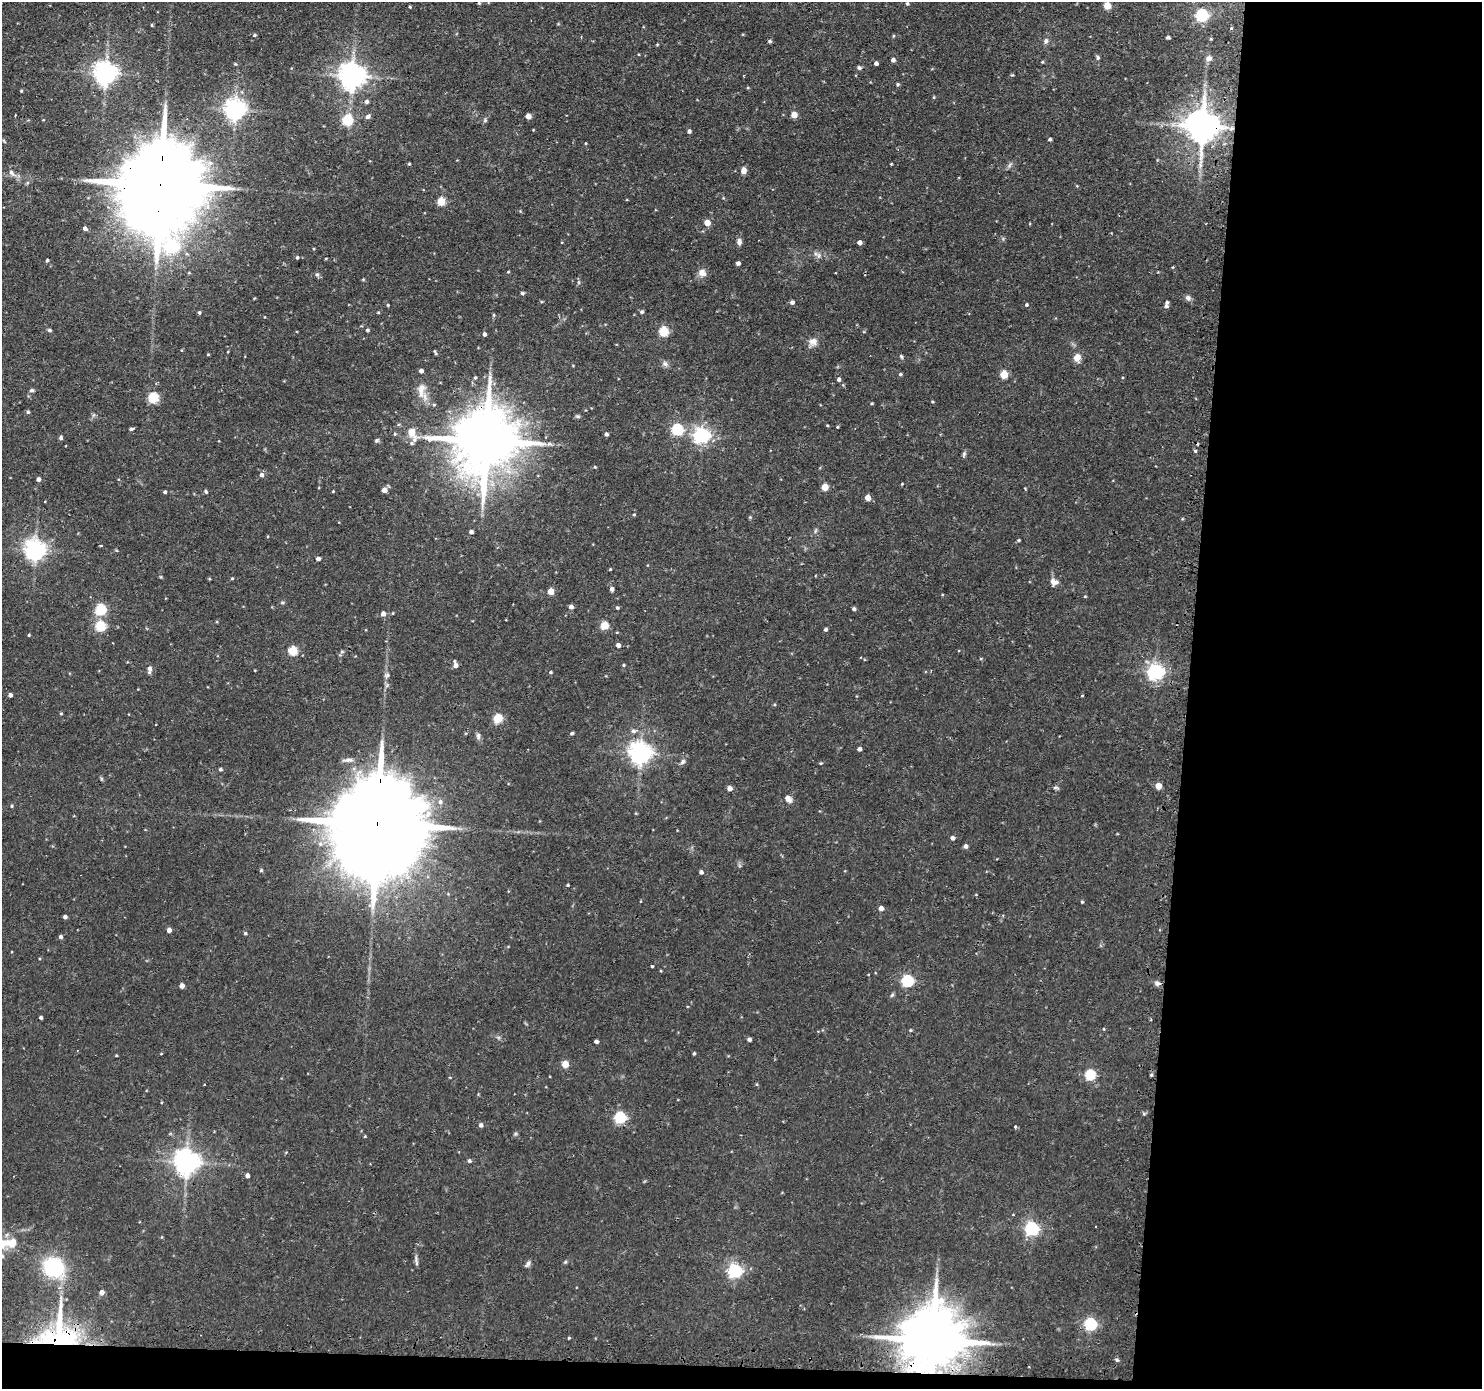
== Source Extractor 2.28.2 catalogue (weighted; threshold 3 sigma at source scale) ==
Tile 9 of 3 x 3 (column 3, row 3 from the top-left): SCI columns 2982-4461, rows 129-1515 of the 4481 x 4515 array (HDU 1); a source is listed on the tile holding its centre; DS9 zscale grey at full resolution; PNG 1484 x 1391 px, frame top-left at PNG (2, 2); no overlay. Shown black and unused: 21% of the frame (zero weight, under 2 of 3 exposures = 3% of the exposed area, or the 3 px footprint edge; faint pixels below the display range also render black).
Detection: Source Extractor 2.28.2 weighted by HDU 2 'WHT'; one run over the whole footprint, this tile lists its part. Background 0.0897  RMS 0.0071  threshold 0.032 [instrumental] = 3 sigma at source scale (4.5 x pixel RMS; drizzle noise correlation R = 1.50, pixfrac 1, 0.05/0.05 arcsec/px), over >= 5 px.
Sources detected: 208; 3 cosmic-ray / hot-pixel residue — not listed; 2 inside a brighter listed object's ellipse — not listed separately; the other 203 listed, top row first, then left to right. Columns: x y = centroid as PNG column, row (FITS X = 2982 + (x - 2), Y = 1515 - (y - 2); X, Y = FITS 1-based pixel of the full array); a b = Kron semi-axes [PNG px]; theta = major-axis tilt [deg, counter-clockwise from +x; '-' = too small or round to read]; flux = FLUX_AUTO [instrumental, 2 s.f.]
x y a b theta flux
479 3 4 4 - 0.78
907 4 4 3 - 1.1
1107 6 5 5 - 16
410 7 4 3 - 0.72
1202 15 6 5 - 100
152 25 4 4 - 0.7
254 35 4 4 - 1
893 36 5 3 - 0.68
1168 37 4 3 - 1
1211 39 4 3 - 0.62
770 41 5 4 - 1.2
1046 41 6 6 - 2.2
1098 58 5 5 - 1.3
1209 58 7 6 - 2.9
893 60 4 4 - 2.5
1042 62 4 4 - 0.65
876 63 4 4 - 2.1
235 64 4 4 - 0.71
859 68 5 5 - 1.4
105 73 7 7 - 590
352 76 8 8 - 840
898 84 4 4 - 1
21 91 3 3 - 0.71
934 97 5 3 - 0.67
366 102 5 5 - 1.8
235 110 7 7 - 470
794 115 4 4 - 8.9
368 116 7 5 37 1.9
528 116 4 4 - 5.9
347 120 5 5 - 51
485 120 6 4 48 1.1
1202 126 10 9 - 1600
689 131 4 4 - 2
1050 139 4 4 - 1.2
585 143 4 2 - 0.54
210 163 9 7 2 3.6
409 164 4 3 - 0.74
743 171 7 6 - 4
11 173 9 6 -52 3
160 184 40 19 84 15000
441 201 5 5 - 22
707 223 4 4 - 9.2
85 228 5 4 - 2.1
739 242 8 6 83 2.4
859 242 4 4 - 3.1
171 247 7 6 - 110
297 257 4 4 - 1.2
47 260 4 4 - 0.82
738 263 4 4 - 1.9
508 272 4 3 - 0.6
702 273 11 10 - 4.3
317 274 7 5 -62 1.4
522 293 4 3 - 1.2
1188 298 8 6 -45 2.2
792 302 4 4 - 2.1
388 305 3 3 - 0.73
1026 305 5 4 - 0.96
1166 306 5 5 - 1.7
199 312 5 4 - 1.1
641 312 5 4 - 1.4
494 315 6 4 89 0.76
49 330 5 4 - 1.3
367 330 5 4 - 1.1
663 331 5 5 - 40
484 334 4 4 - 2
813 342 11 10 - 4.5
435 352 7 3 -64 0.83
208 354 3 3 - 0.69
901 356 5 4 - 1.1
1077 357 8 7 - 6.2
665 364 8 6 -40 2.3
900 374 4 4 - 0.96
1004 374 5 5 - 24
839 379 5 4 - 1.9
31 390 6 4 1 1.2
421 390 25 9 87 8.2
153 397 5 5 - 51
872 403 3 3 - 0.75
28 412 5 4 - 1.1
578 416 6 5 - 1.1
827 425 4 3 - 0.66
837 427 3 3 - 0.64
132 429 5 3 - 1.8
677 429 5 5 - 70
412 432 8 5 -68 16
395 434 5 4 - 0.77
606 434 4 3 - 1.8
701 435 6 6 - 240
61 438 5 4 - 1.2
377 440 6 4 18 1
486 441 22 16 82 6200
411 443 6 5 - 1.2
1195 451 4 4 - 0.92
964 454 7 5 70 1.4
595 467 4 3 - 0.68
261 475 5 5 - 2.3
38 479 4 4 - 2.5
902 484 4 3 - 0.56
825 487 5 4 - 13
384 490 4 4 - 5.5
333 491 3 3 - 0.61
165 492 3 3 - 1.4
206 492 5 4 - 1.1
868 498 4 4 - 7.3
634 514 4 4 - 0.8
750 517 5 4 - 0.69
815 531 6 4 71 1.1
471 532 4 4 - 2
1019 540 4 3 - 0.76
101 545 3 3 - 1
35 550 7 7 - 460
318 558 4 4 - 2.1
610 569 3 3 - 0.66
232 578 5 3 - 0.61
1054 582 10 8 -9 4.2
612 589 5 4 - 2.3
551 591 4 4 - 11
1085 596 4 3 - 0.62
282 602 5 3 - 0.86
571 607 4 4 - 3.1
617 608 5 4 - 1
100 609 5 5 - 54
854 609 4 4 - 1.4
383 614 5 5 - 3.8
604 625 8 7 - 7.2
100 626 5 5 - 49
825 629 4 4 - 1.3
29 635 3 3 - 0.71
618 645 4 4 - 2.7
293 651 5 5 - 32
342 652 6 4 1 0.96
455 665 6 4 -76 3.8
624 665 4 3 - 0.83
149 668 7 6 - 2.8
550 672 4 3 - 0.84
1156 672 6 6 - 260
10 695 4 4 - 2.3
1082 696 4 3 - 0.44
61 714 4 3 - 0.64
498 718 5 5 - 34
633 731 7 5 -1 2
572 733 4 3 - 1.1
478 736 10 6 -89 2.1
859 749 4 4 - 2.4
640 753 7 7 - 550
348 760 16 5 4 3.2
682 762 7 6 - 2
821 763 4 3 - 0.71
220 769 4 4 - 1.1
1158 786 4 4 - 10
730 788 4 4 - 4.7
1056 788 9 4 -5 1.3
788 799 11 7 -44 3.4
440 802 7 6 - 2.5
11 806 4 3 - 0.74
428 814 12 8 56 6.2
377 821 57 20 85 23000
952 838 4 4 - 2.1
965 846 5 4 - 2.2
261 870 4 4 - 1
701 872 4 4 - 2
568 885 3 3 - 0.7
1082 902 4 3 - 0.73
881 908 4 4 - 4.1
65 917 4 3 - 2.1
169 930 4 4 - 3.4
245 933 5 4 - 0.82
61 937 5 4 - 1.7
652 966 3 3 - 0.82
661 971 4 3 - 0.58
907 981 5 5 - 86
1157 983 7 6 - 2.1
182 986 4 4 - 4
892 995 7 4 45 1.1
41 1018 3 3 - 1.4
1104 1029 4 3 - 0.5
910 1030 4 3 - 0.76
749 1040 4 3 - 1.8
596 1041 4 3 - 2.5
694 1053 4 3 - 0.89
565 1064 5 4 - 14
1090 1074 5 5 - 55
1151 1075 4 3 - 0.9
757 1084 5 3 - 0.66
620 1117 5 5 - 78
481 1125 5 4 - 2
1015 1127 3 3 - 1.1
365 1136 4 3 - 0.6
469 1161 5 4 - 1.4
186 1162 7 7 - 730
247 1175 4 4 - 2.4
1032 1229 6 6 - 150
162 1237 5 3 - 0.55
12 1243 20 14 -4 11
416 1261 14 4 -84 2.1
528 1264 10 5 58 1.9
53 1267 16 14 -36 61
735 1270 6 6 - 160
102 1292 5 5 - 3.6
1090 1324 5 5 - 100
58 1334 55 43 77 100
569 1338 5 3 - 0.62
933 1339 21 14 83 6500
Overlapping masked pixels (flux is a lower limit): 6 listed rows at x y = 1202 126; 160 184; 486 441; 377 821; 58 1334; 933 1339